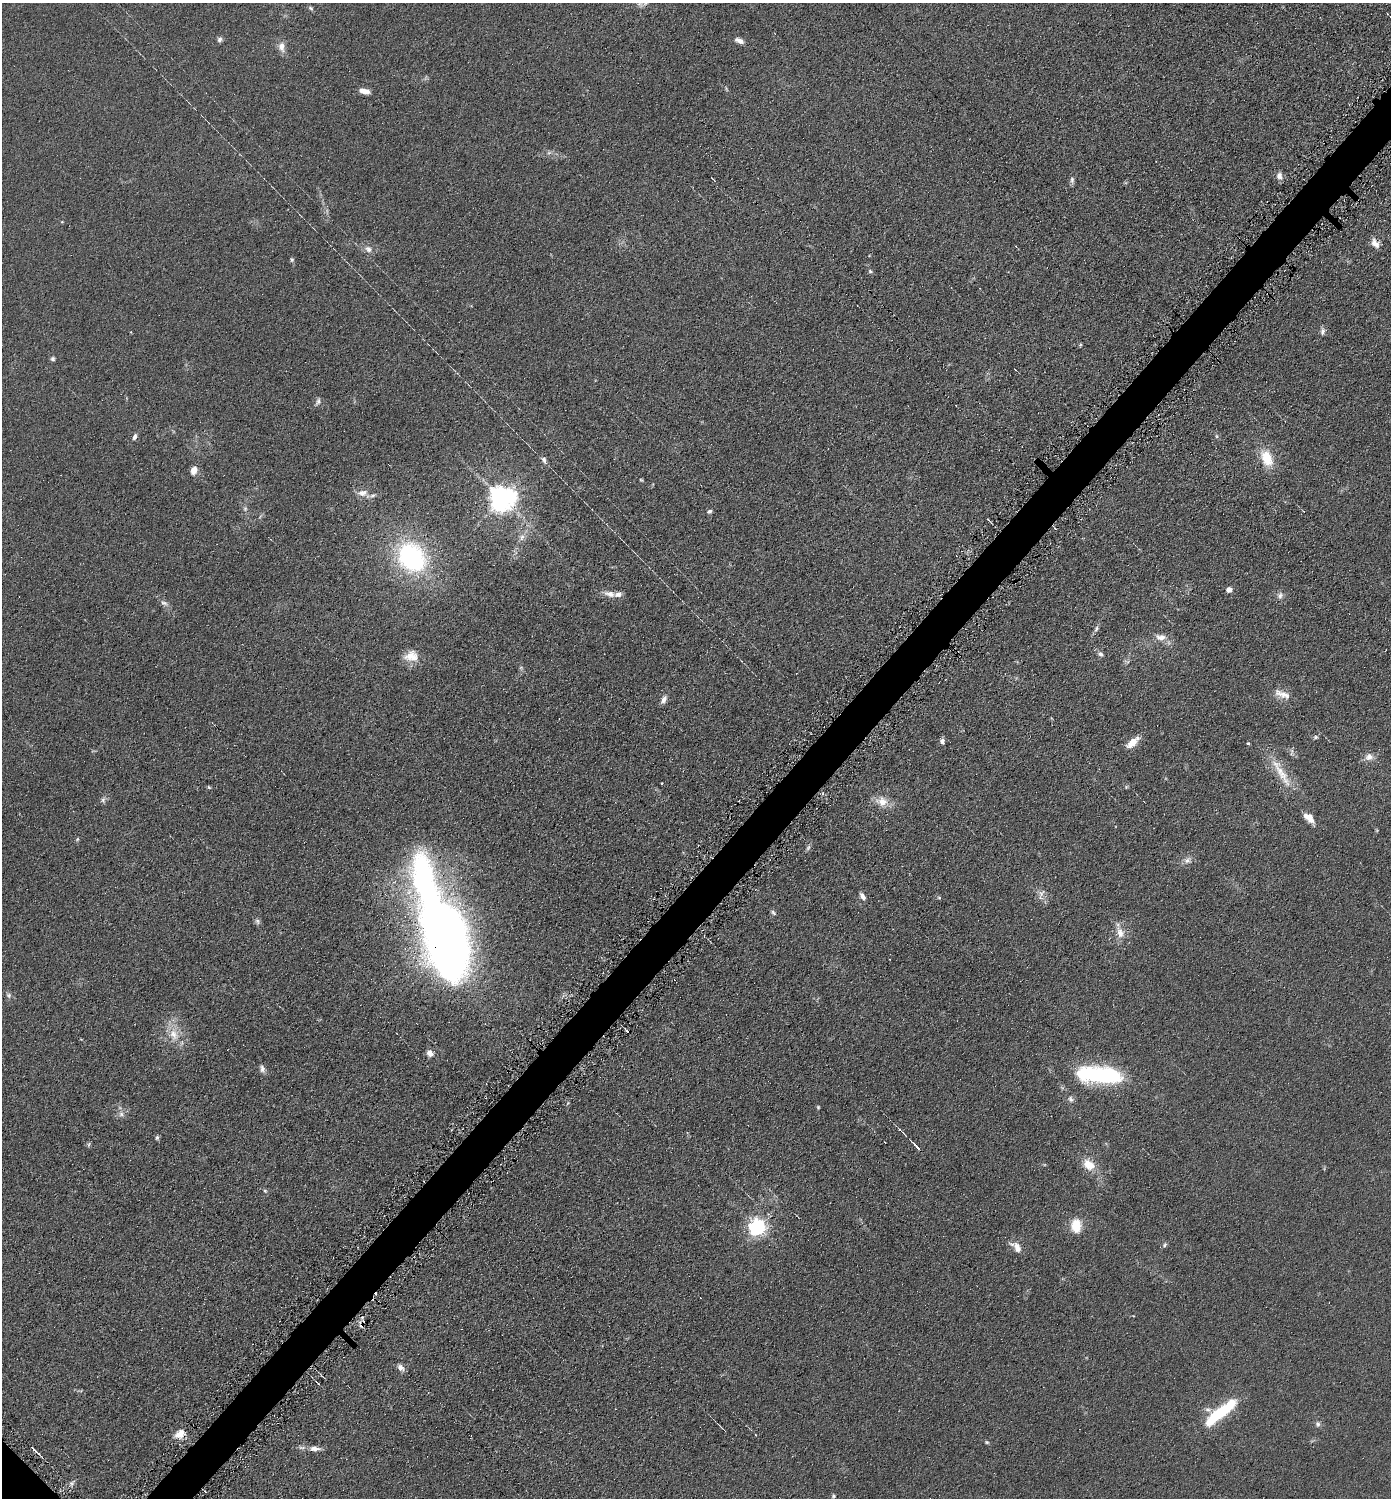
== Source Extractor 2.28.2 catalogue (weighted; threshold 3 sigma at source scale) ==
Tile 10 of 4 x 4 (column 2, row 3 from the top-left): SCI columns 1542-2930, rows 1505-3000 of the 6003 x 6002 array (HDU 1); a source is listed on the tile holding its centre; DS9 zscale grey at full resolution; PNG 1393 x 1500 px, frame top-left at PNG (2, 3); no overlay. Shown black and unused: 3% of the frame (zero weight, under 4 of 8 exposures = <1% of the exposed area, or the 3 px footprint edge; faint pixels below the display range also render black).
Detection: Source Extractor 2.28.2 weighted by HDU 2 'WHT'; one run over the whole footprint, this tile lists its part. Background 0.0917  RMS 0.0078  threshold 0.0321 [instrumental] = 3 sigma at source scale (4.09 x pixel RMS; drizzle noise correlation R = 1.36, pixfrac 0.8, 0.05/0.05 arcsec/px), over >= 5 px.
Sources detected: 102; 1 too faint to see at this stretch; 3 inside a brighter object's white glare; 5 cosmic-ray / hot-pixel residue — not listed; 2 inside a brighter listed object's ellipse — not listed separately; the other 91 listed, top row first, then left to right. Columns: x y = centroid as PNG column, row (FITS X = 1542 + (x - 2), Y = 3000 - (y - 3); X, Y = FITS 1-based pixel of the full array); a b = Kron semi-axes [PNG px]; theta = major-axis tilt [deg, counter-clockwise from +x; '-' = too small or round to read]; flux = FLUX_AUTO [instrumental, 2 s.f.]
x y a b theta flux
640 4 10 6 -36 2.5
311 8 7 5 -40 1.3
220 39 7 6 - 2.1
739 40 10 5 -22 4.2
282 47 15 9 -77 5.1
364 91 12 6 -17 5.8
1279 176 10 7 -73 3.6
1072 180 10 6 -84 1.9
62 222 5 3 - 0.56
1375 243 13 7 -56 5.3
368 249 12 8 -38 4
292 259 6 5 - 1.1
870 271 6 5 - 1.1
1323 331 11 6 83 2.5
1080 345 5 3 - 0.72
53 359 6 5 - 1.4
1015 369 3 2 - 0.47
319 400 8 3 -61 1.5
134 437 8 5 72 2.3
1267 458 23 14 -67 18
544 460 9 6 -73 2.5
194 470 10 7 74 5.7
641 480 5 4 - 0.73
363 493 18 10 -20 6.9
502 498 8 8 - 880
245 509 7 5 90 1.6
710 511 6 5 - 1.6
1303 511 4 2 - 0.67
522 537 10 8 84 3.9
411 557 25 20 -52 120
1229 590 5 5 - 4.4
610 594 17 8 -14 5.8
1280 595 10 8 70 3.1
164 603 13 6 -28 2.8
1096 628 9 5 63 2
1161 637 17 9 -6 6.2
1100 654 8 6 -39 2.4
411 656 19 14 8 10
521 668 6 5 - 1.2
1283 694 24 9 -16 7.3
664 700 10 6 66 3.5
1316 737 6 5 - 1.3
942 741 6 5 - 3
1132 742 16 8 43 9.1
1248 743 4 4 - 0.9
1292 752 12 5 -84 2
1369 757 11 10 - 4.9
1281 773 53 11 -59 19
209 787 5 4 - 0.96
1126 787 6 4 47 0.83
103 800 8 6 -89 1.9
882 801 16 12 -13 9.5
1309 818 15 8 -43 6.8
77 839 6 4 47 0.89
808 848 7 5 67 1.6
1187 860 9 7 35 3.3
1041 893 14 6 52 3.3
863 896 10 5 -54 3
939 898 5 4 - 0.86
774 912 10 4 -45 1.3
257 921 8 7 - 1.9
1120 933 19 10 -67 8.1
445 936 92 37 -72 690
9 995 8 6 -42 2
627 1031 4 2 - 1.1
174 1034 16 12 -72 12
430 1053 8 6 -45 4.9
262 1069 10 6 -77 2.9
1093 1075 29 19 -4 60
1070 1099 10 7 -58 2.3
818 1107 5 4 - 0.82
121 1114 9 7 -46 3.1
157 1137 7 5 -75 1.3
917 1147 10 3 -45 6.8
1089 1165 17 12 -36 11
265 1191 5 4 - 0.93
1076 1226 14 11 -89 15
757 1227 6 6 - 300
1165 1245 8 5 52 1.4
1017 1247 15 8 -45 7
362 1325 8 5 54 2.2
400 1368 9 6 -51 3.7
1215 1416 28 15 44 33
1318 1424 8 6 -79 2
180 1434 13 10 38 7.8
987 1442 5 4 - 1
34 1449 12 3 -45 3
315 1449 15 7 -4 5.5
72 1483 10 7 50 2.4
205 1491 3 2 - 0.94
833 1496 5 4 - 1
Overlapping masked pixels (flux is a lower limit): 2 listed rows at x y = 445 936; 362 1325
Isophote crosses this tile's border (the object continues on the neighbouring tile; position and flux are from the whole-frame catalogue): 1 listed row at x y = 640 4